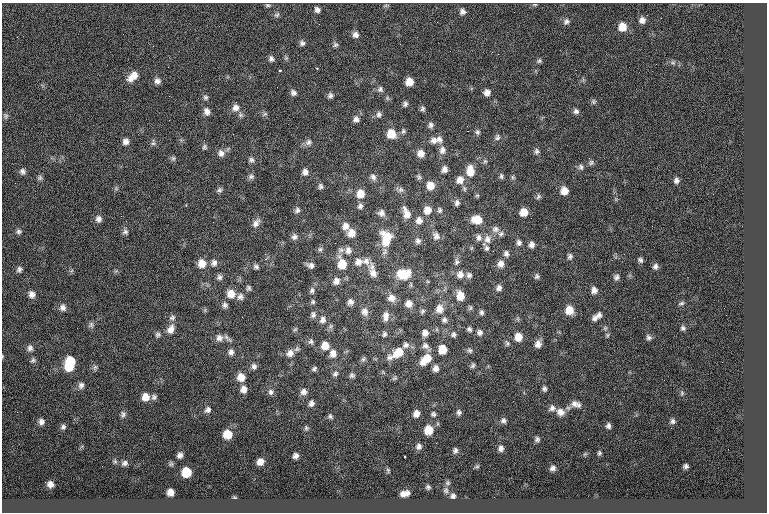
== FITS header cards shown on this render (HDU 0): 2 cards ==
NAXIS1  =                  765
NAXIS2  =                  510

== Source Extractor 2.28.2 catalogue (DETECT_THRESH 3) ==
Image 765 x 510 px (HDU 0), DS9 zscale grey, 1 PNG px = 1 image px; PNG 769 x 514 px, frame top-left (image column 1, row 510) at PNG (2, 3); no overlay
Background 0.0867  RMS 7.9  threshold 23.7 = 3 sigma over >= 5 px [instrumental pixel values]
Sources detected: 265; all 265 listed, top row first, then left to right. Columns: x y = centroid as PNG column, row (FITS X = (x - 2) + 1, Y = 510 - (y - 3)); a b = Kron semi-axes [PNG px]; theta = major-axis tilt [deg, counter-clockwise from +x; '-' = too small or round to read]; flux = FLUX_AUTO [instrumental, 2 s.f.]
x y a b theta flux
535 4 5 3 - 560
268 5 6 4 -2 790
317 10 6 5 - 1700
463 12 7 7 - 2000
277 15 8 5 38 1100
661 18 3 2 - 440
642 20 7 7 - 2500
566 21 9 7 40 1600
622 27 8 8 - 6800
123 34 3 2 - 410
355 35 8 7 - 2100
17 37 2 2 - 1200
302 43 7 7 - 1500
335 45 7 7 - 1200
498 54 2 2 - 270
286 58 5 5 - 790
271 59 7 6 - 1600
539 61 7 6 - 960
673 63 7 4 -1 1200
317 68 3 2 - 380
279 70 3 3 - 620
133 76 14 8 41 5400
157 81 8 7 - 2100
409 82 7 6 - 6000
380 89 8 7 - 1600
487 92 7 7 - 2900
293 93 7 6 - 1700
330 95 7 7 - 1500
169 96 2 2 - 530
206 97 6 6 - 1200
593 102 7 6 - 1000
405 104 7 5 65 1300
236 108 9 8 - 2800
423 109 7 5 -81 1200
207 111 8 7 - 2700
576 111 6 6 - 1600
265 114 8 4 33 830
379 114 8 7 - 1700
240 115 7 6 - 1300
6 116 8 6 -84 1100
356 119 8 7 - 2000
431 125 7 6 - 1600
403 131 7 6 - 1100
467 131 2 2 - 4100
477 132 7 7 - 1300
391 134 9 8 - 8300
497 137 9 7 59 1700
439 139 11 8 -59 2600
434 140 10 9 - 2900
126 142 8 7 - 2400
308 142 9 8 - 2100
153 143 9 5 87 1200
204 147 7 6 - 1200
442 150 11 8 80 2800
536 151 8 6 77 1300
221 153 10 9 - 2700
421 153 8 8 - 3900
173 158 7 5 -89 1100
251 160 8 7 - 1500
485 161 6 5 - 990
591 163 7 7 - 1200
581 167 8 7 - 1500
444 169 8 7 - 2300
22 171 8 7 - 1800
470 171 12 9 -90 7500
305 172 8 7 - 2300
251 176 8 7 - 1400
501 176 8 4 -76 1100
373 177 9 7 -65 2000
419 177 8 6 -59 1100
513 177 6 5 - 830
40 178 7 7 - 1200
460 180 10 9 - 4300
676 181 7 7 - 1800
320 186 7 6 - 1300
430 186 8 7 - 6200
116 188 7 4 -57 780
219 190 7 6 - 1300
401 190 8 7 - 1600
564 191 8 7 - 4900
360 194 9 8 - 6000
477 195 6 4 1 640
538 197 8 6 47 1100
457 203 7 6 - 1600
186 205 3 3 - 350
360 206 7 6 - 1600
297 210 7 6 - 1500
427 210 9 8 - 5000
439 210 8 6 -77 1300
524 212 7 7 - 5800
381 213 8 8 - 2400
406 213 15 8 -69 5100
98 219 9 8 - 2300
419 220 9 8 - 3100
477 220 9 8 - 7800
213 222 2 2 - 1200
256 223 13 8 54 2700
345 226 8 8 - 3200
495 229 10 9 - 2300
19 231 7 6 - 1300
125 232 7 7 - 1400
351 233 8 8 - 5100
501 234 7 6 - 1300
436 236 11 9 -74 2600
294 237 8 7 - 1800
386 238 19 13 -89 13000
479 238 9 8 - 2100
487 239 12 9 -90 3500
418 241 8 7 - 1800
335 243 2 2 - 930
519 243 7 6 - 1500
532 244 7 6 - 2200
487 248 8 6 87 1300
320 249 7 6 - 1200
341 250 9 6 0 1500
348 250 10 8 87 2500
493 251 2 2 - 1900
506 254 8 7 - 1700
624 254 2 2 - 1000
570 256 7 6 - 1400
265 259 2 2 - 6400
640 260 7 6 - 1300
366 261 11 10 - 3500
358 262 10 9 - 3300
456 262 9 6 79 1500
202 263 9 8 - 6000
214 263 9 8 - 2100
342 264 11 9 -75 9200
501 264 8 7 - 2800
311 265 8 6 -16 2200
655 266 8 6 67 1700
256 267 8 6 -25 1300
19 269 8 7 - 1600
373 273 13 10 -62 3900
404 274 13 10 7 13000
460 274 9 8 - 3400
469 275 7 7 - 1500
537 276 7 6 - 1200
219 277 7 6 - 1500
616 277 7 7 - 1700
336 281 9 7 58 2600
248 288 7 6 - 1100
499 288 7 6 - 1800
312 290 10 7 87 1800
594 290 8 7 - 2600
32 294 8 8 - 2700
231 294 9 9 - 6000
460 296 9 7 -80 7100
240 297 9 8 - 2100
391 298 10 9 - 3400
313 302 6 5 - 920
350 302 8 7 - 2100
681 303 8 5 18 1100
409 304 8 8 - 3600
225 305 7 7 - 1600
63 308 9 8 - 2300
470 308 7 5 74 950
439 309 10 9 - 4800
569 310 9 8 - 6900
422 311 7 5 59 1100
365 312 10 8 -77 2800
481 312 7 5 -87 1300
313 315 9 7 88 1700
599 315 10 7 61 2200
386 316 12 8 88 3200
172 318 9 7 31 1700
594 318 8 7 - 1900
323 320 10 8 68 2500
444 320 7 7 - 1500
91 325 8 6 68 1300
683 328 7 6 - 1300
171 329 13 9 65 4000
295 329 6 5 - 800
469 329 7 6 - 1200
480 332 8 8 - 2000
425 333 8 7 - 2600
384 334 7 6 - 1300
453 334 7 6 - 1300
158 335 7 7 - 1300
607 335 6 5 - 840
518 337 9 8 - 5800
649 337 8 6 -53 1500
219 338 10 10 - 3400
311 341 8 7 - 1400
507 343 8 6 -66 1200
538 344 9 8 - 3200
406 345 9 8 - 2100
325 346 9 8 - 5900
425 346 10 8 -33 2400
30 348 8 8 - 2000
442 349 7 6 - 8600
470 350 7 6 - 1200
231 352 8 7 - 2100
398 352 14 9 37 9500
290 353 11 10 - 3700
333 353 11 9 -83 3700
2 356 4 3 - 390
390 357 8 8 - 2300
363 359 8 6 53 1200
426 359 15 9 42 8800
33 360 7 6 - 1200
70 361 8 6 -55 9500
473 365 7 5 71 1000
69 366 10 8 -57 13000
254 366 8 7 - 1800
95 367 6 6 - 1200
436 368 7 6 - 2400
314 369 8 5 39 1200
335 374 8 6 41 1500
352 375 7 7 - 1300
241 377 8 8 - 5400
394 378 7 5 21 890
664 380 2 2 - 800
81 385 9 7 63 1900
243 389 7 6 - 2900
544 389 7 6 - 1200
271 392 8 6 79 1600
303 392 8 8 - 2300
682 393 5 5 - 700
145 397 8 8 - 4700
154 397 7 6 - 1300
311 403 7 6 - 1800
574 404 10 10 - 3000
552 408 9 7 43 2000
208 410 7 7 - 1700
17 412 3 2 - 450
459 412 7 5 88 1300
560 412 10 9 - 3700
416 413 6 6 - 3000
123 414 8 6 -89 1500
433 414 5 5 - 1000
330 416 7 5 -61 1000
503 420 6 6 - 1500
673 421 6 5 - 1100
41 422 7 6 - 1800
608 426 5 4 - 1400
63 427 6 6 - 1200
306 428 6 5 - 800
671 428 2 2 - 1500
429 430 7 7 - 9600
227 434 7 7 - 9200
537 439 5 5 - 1200
436 443 2 2 - 300
419 446 7 6 - 1700
501 448 6 5 - 1800
455 450 6 5 - 1300
599 453 4 4 - 780
180 455 5 4 - 1700
295 456 5 4 - 1700
260 462 6 6 - 3400
125 463 7 6 - 1400
102 466 2 2 - 340
686 466 4 4 - 1100
477 467 6 4 2 710
552 468 5 5 - 1500
388 470 7 4 -75 670
186 472 7 7 - 12000
447 483 7 5 -20 980
50 484 5 5 - 2300
428 487 5 4 - 1000
446 490 9 7 87 1500
170 492 6 6 - 3400
405 493 9 5 12 3100
453 496 6 6 - 1500
234 497 5 3 - 440
At the frame edge (FLAGS 8, measured only in part): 1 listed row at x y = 2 356